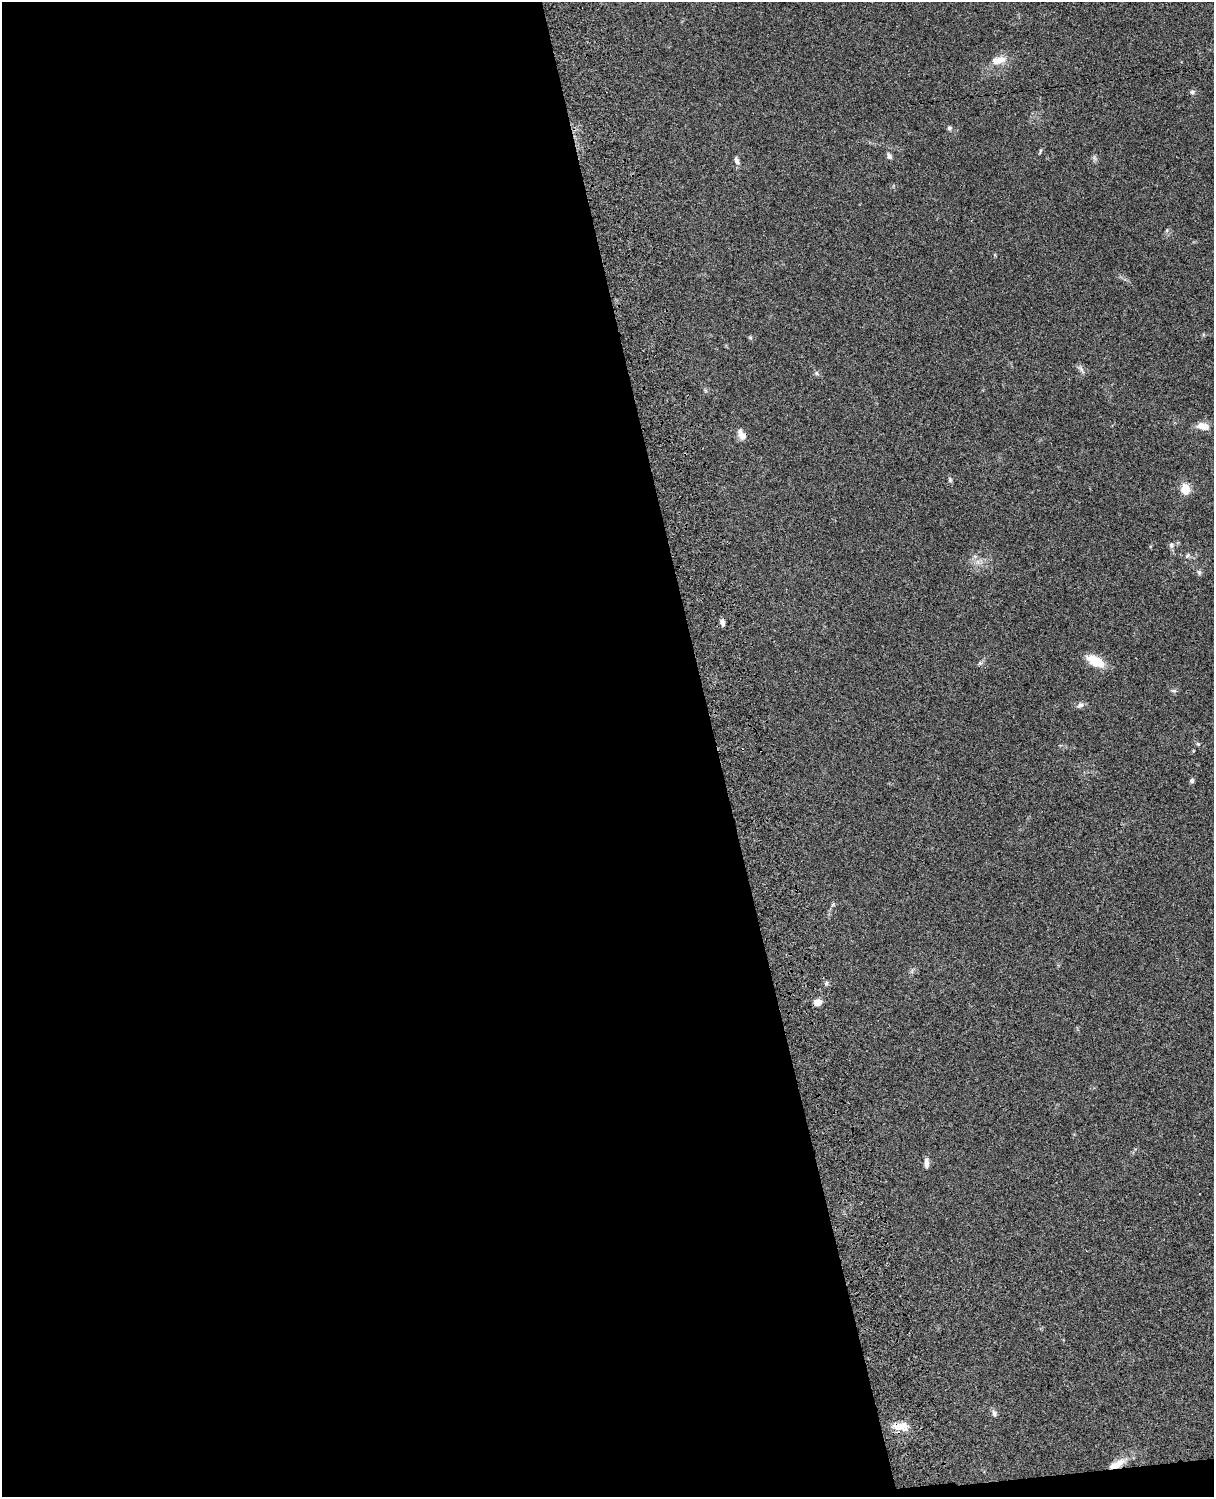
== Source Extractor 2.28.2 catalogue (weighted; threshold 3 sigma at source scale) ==
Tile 9 of 4 x 3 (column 1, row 3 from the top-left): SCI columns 121-1332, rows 277-1771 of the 5086 x 4926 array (HDU 1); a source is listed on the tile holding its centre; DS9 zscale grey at full resolution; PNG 1216 x 1499 px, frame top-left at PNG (2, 2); no overlay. Shown black and unused: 60% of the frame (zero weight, under 3 of 4 exposures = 6% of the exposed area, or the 3 px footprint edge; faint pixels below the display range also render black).
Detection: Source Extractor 2.28.2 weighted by HDU 2 'WHT'; one run over the whole footprint, this tile lists its part. Background 0.0781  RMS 0.0059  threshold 0.0264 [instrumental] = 3 sigma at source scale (4.5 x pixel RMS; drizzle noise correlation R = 1.50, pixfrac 1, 0.05/0.05 arcsec/px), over >= 5 px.
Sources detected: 32; all 32 listed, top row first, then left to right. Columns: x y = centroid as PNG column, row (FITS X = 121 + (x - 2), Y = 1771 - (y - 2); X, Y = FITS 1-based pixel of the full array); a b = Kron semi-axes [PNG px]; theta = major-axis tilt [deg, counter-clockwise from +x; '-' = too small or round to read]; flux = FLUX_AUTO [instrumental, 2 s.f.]
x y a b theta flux
999 60 20 10 13 7.1
1192 92 7 5 14 1.2
949 128 6 5 - 1.3
1040 151 8 3 77 0.68
889 156 9 6 -57 1.6
1094 158 7 4 -71 1.2
737 161 10 6 -67 2
1167 230 6 4 72 0.81
750 337 6 4 -20 0.76
1081 369 13 4 -57 1.6
816 373 6 5 - 1.1
1203 426 15 8 -10 5.8
742 435 15 8 -61 4.3
950 480 7 5 -75 1.1
1185 489 5 5 - 31
1171 545 8 7 - 1.8
1187 556 8 6 34 1.4
978 562 8 6 -47 2.5
1199 572 7 6 - 1.2
722 623 9 5 -81 2.2
1096 661 20 10 -29 12
980 663 6 5 - 0.99
1174 691 8 5 -6 1.1
1080 705 9 7 23 2
1198 744 5 5 - 0.8
1192 781 6 5 - 1.4
826 983 6 5 - 1.1
818 1002 8 7 - 4.2
926 1163 13 5 89 2.9
994 1413 10 5 -79 1.6
901 1426 23 10 -1 8.2
1117 1464 23 8 27 7.5
Overlapping masked pixels (flux is a lower limit): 2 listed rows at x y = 901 1426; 1117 1464